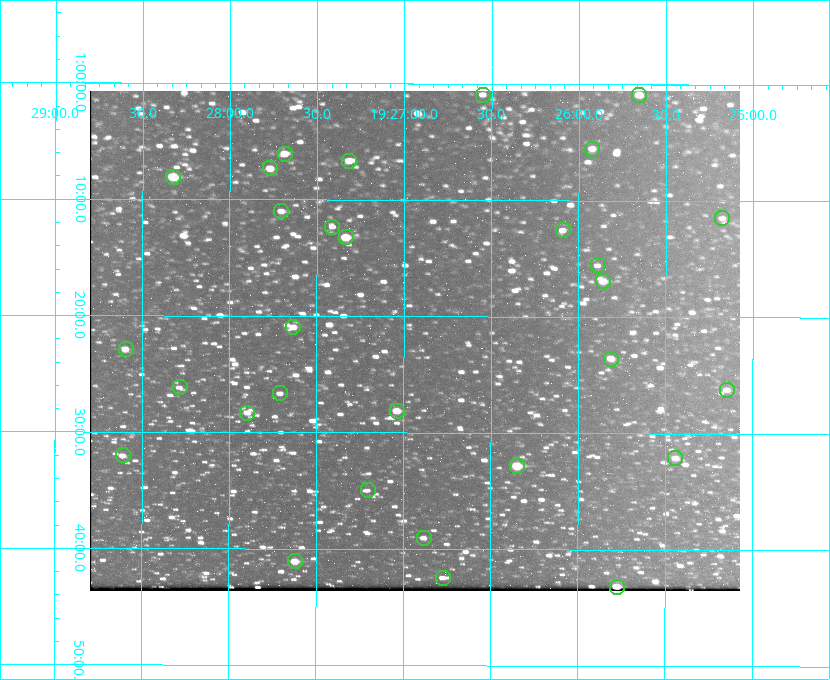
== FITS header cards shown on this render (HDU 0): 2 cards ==
NAXIS1  =                  650 / Width of table row in bytes
NAXIS2  =                  500 / Number of rows in table

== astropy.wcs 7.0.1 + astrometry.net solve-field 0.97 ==
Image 650 x 500 px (HDU 0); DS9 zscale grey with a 90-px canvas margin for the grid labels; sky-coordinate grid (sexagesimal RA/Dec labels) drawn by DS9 from the SOLVED WCS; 30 Tycho-2 reference stars matched to detected sources circled (green)
Header WCS: none
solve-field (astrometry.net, Tycho-2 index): SOLVED blind (the file carries no WCS)
Solved WCS: RA---TAN-SIP/DEC--TAN-SIP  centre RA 19:26:56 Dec +01:22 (291.73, +1.37 deg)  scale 5.16 arcsec/px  FOV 55.9' x 43.0'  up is +180 deg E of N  parity flipped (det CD > 0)
(file carries no celestial WCS; the grid is the blind solution)
Tycho-2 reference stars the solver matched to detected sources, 30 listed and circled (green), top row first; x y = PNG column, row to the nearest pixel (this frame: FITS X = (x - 90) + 1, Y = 500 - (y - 91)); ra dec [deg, ICRS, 3 dp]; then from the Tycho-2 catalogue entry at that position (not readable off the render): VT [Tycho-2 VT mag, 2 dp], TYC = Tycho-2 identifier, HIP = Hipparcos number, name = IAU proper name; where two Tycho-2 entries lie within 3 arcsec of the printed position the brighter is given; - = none
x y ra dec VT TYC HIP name
483 95 291.638 +1.015 11.72 465-554-1 - -
639 95 291.414 +1.016 11.47 465-1456-1 - -
592 149 291.480 +1.092 11.69 465-523-1 - -
285 154 291.921 +1.101 10.89 465-1942-1 - -
349 161 291.829 +1.111 10.78 465-2030-1 - -
270 168 291.942 +1.122 10.76 465-1161-1 - -
173 177 292.081 +1.135 10.24 465-979-1 - -
281 211 291.926 +1.184 11.49 465-1994-1 - -
722 218 291.294 +1.191 12.55 465-657-1 - -
332 227 291.853 +1.206 11.17 465-1444-1 - -
563 230 291.522 +1.209 11.81 465-867-1 - -
346 237 291.833 +1.221 9.77 465-1968-1 - -
598 265 291.472 +1.260 11.72 465-772-1 - -
603 281 291.465 +1.282 11.06 465-140-1 - -
293 327 291.908 +1.350 10.94 465-1840-1 - -
126 349 292.148 +1.381 10.77 465-611-1 - -
611 359 291.453 +1.393 11.17 465-261-1 - -
180 387 292.071 +1.436 12.12 465-1311-1 - -
727 390 291.287 +1.437 11.86 465-1616-1 - -
280 393 291.927 +1.444 11.17 465-873-1 - -
397 411 291.759 +1.468 10.00 465-530-1 - -
247 413 291.973 +1.472 10.69 465-577-1 - -
123 455 292.152 +1.534 10.91 465-857-1 - -
675 458 291.360 +1.535 11.71 465-397-1 - -
517 466 291.587 +1.547 9.51 465-596-1 - -
368 490 291.801 +1.583 12.28 465-1290-1 - -
424 538 291.720 +1.651 11.47 465-675-1 - -
295 561 291.905 +1.685 9.70 465-808-1 - -
443 578 291.693 +1.708 12.07 465-703-1 - -
617 587 291.444 +1.720 9.41 465-672-1 - -